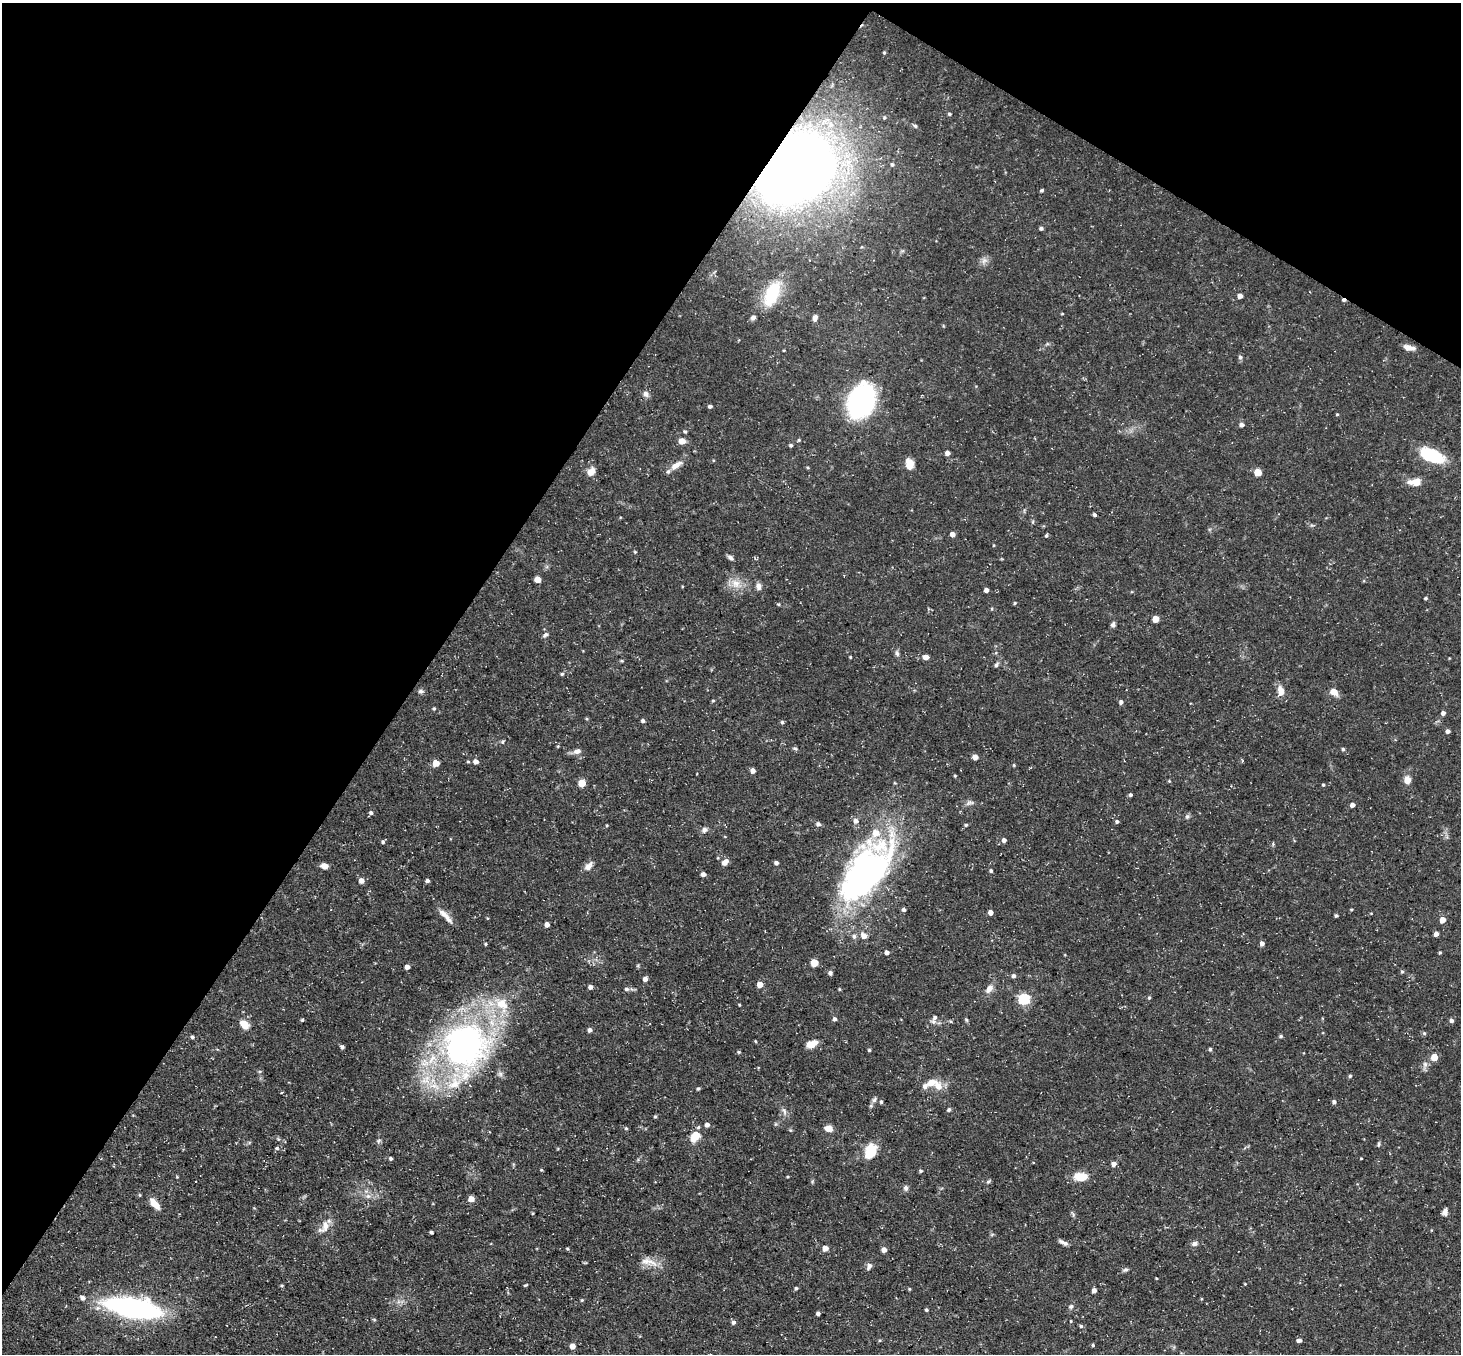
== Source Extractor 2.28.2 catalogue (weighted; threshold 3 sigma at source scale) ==
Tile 2 of 4 x 4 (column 2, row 1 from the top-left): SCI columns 1459-2917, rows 4344-5695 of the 5834 x 5843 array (HDU 1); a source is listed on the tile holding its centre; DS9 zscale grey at full resolution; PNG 1463 x 1356 px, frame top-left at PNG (2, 3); no overlay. Shown black and unused: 34% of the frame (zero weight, under 3 of 5 exposures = <1% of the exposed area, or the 3 px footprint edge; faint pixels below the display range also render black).
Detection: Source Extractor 2.28.2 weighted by HDU 2 'WHT'; one run over the whole footprint, this tile lists its part. Background 0.0791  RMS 0.0042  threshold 0.0187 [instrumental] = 3 sigma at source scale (4.5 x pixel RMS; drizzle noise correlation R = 1.50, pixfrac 1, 0.05/0.05 arcsec/px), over >= 5 px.
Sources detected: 215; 1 inside a brighter object's white glare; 1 cosmic-ray / hot-pixel residue — not listed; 5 inside a brighter listed object's ellipse — not listed separately; the other 208 listed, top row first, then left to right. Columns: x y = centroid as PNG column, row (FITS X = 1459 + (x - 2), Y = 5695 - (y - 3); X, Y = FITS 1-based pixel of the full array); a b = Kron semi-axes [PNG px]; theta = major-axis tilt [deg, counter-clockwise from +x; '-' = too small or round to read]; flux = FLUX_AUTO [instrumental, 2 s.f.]
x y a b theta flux
884 53 4 4 - 0.49
949 114 4 4 - 0.6
892 164 4 3 - 0.56
795 169 46 34 26 770
1042 190 4 3 - 0.66
1041 228 5 4 - 0.82
984 261 9 6 68 1.7
772 294 33 16 66 16
1240 296 4 4 - 2.3
1062 314 4 3 - 0.34
753 317 7 5 26 1.1
815 318 7 5 75 1.7
1409 348 13 6 -13 2.6
784 350 4 2 - 0.32
1240 357 5 5 - 0.96
646 394 8 7 - 1.6
861 401 20 15 68 130
710 406 5 4 - 0.88
1337 414 4 3 - 0.4
1242 425 5 5 - 1.3
685 431 5 3 - 0.47
799 440 4 4 - 0.49
682 441 6 5 - 3.8
791 445 5 4 - 0.74
947 453 5 4 - 1.7
1431 455 21 10 -18 29
908 462 12 8 -48 3.3
676 465 20 7 33 3.6
591 472 12 8 55 2.8
1258 472 5 5 - 10
1416 482 11 6 5 6.7
1094 515 4 3 - 1
952 534 4 4 - 2.7
1046 535 4 3 - 0.62
635 552 5 3 - 0.41
730 558 8 5 -41 1.2
538 579 5 4 - 5.4
736 583 13 11 -24 4.7
759 586 10 7 -84 1.6
986 590 4 4 - 1.9
1425 598 4 4 - 0.55
1015 603 4 4 - 0.44
779 604 5 4 - 0.49
1155 619 5 4 - 6.6
1113 624 7 5 82 1.1
545 635 8 5 36 0.98
897 653 9 5 -74 1.1
850 657 3 3 - 0.42
926 657 5 4 - 3.1
996 665 6 5 - 0.8
562 674 4 4 - 0.6
421 691 7 6 - 1
1280 691 14 9 -80 3.2
1334 692 10 7 -31 3.3
713 701 5 3 - 0.41
1121 702 5 4 - 1.1
434 709 4 4 - 0.5
1443 713 4 4 - 1.5
587 719 5 3 - 0.43
643 721 5 4 - 0.72
782 722 5 4 - 0.66
1448 731 4 4 - 1.5
503 742 6 4 -90 0.54
1343 749 4 4 - 0.65
577 751 10 7 12 2
975 757 4 4 - 3.9
476 761 5 5 - 2
468 762 4 4 - 0.47
436 763 5 5 - 5.1
1014 765 4 4 - 0.41
753 771 4 4 - 2.4
955 776 3 3 - 0.43
1407 780 6 6 - 4.4
1169 781 4 4 - 0.37
582 783 5 5 - 11
1323 785 4 3 - 0.44
1130 795 4 4 - 0.8
970 803 11 4 13 1.2
1352 805 4 4 - 2
371 813 5 5 - 0.97
1187 816 6 5 - 0.84
856 821 7 6 - 1.8
1117 821 5 4 - 0.74
818 824 6 5 - 1.3
607 825 4 3 - 0.38
966 825 4 4 - 0.55
704 830 8 7 - 1.3
1004 840 5 5 - 1.5
383 842 5 5 - 0.69
725 862 8 6 41 2.2
776 863 4 4 - 1.2
324 866 7 5 -11 2.7
588 866 13 7 52 2.4
991 871 4 4 - 0.7
703 874 4 4 - 1.6
863 875 79 39 47 120
361 880 5 4 - 2.9
427 881 4 4 - 1
904 910 4 4 - 1.2
990 912 4 4 - 2.4
442 913 19 8 -41 3.4
1336 916 4 3 - 0.66
1442 920 5 4 - 4.4
547 925 4 4 - 2.4
1436 934 4 4 - 1.7
854 936 7 6 - 1
864 936 6 5 - 3.2
1262 943 4 4 - 1.6
485 944 4 3 - 0.43
887 952 4 4 - 1.8
1440 953 4 3 - 0.47
814 963 5 5 - 12
407 967 4 4 - 2.1
1402 971 5 4 - 0.54
830 973 5 4 - 1.2
1013 976 5 5 - 1.1
645 979 4 4 - 1.8
760 984 5 4 - 4.1
590 987 4 4 - 1.5
626 989 6 5 - 0.97
839 989 4 3 - 0.42
989 989 12 7 51 2.8
1149 997 4 4 - 0.51
1024 999 5 5 - 51
502 1004 22 15 -49 10
739 1005 3 3 - 0.37
935 1017 9 6 48 1.6
834 1019 5 4 - 1.1
302 1020 4 4 - 0.47
967 1020 6 4 -70 0.53
1451 1021 5 5 - 1.1
244 1024 11 7 -48 4.9
590 1030 4 4 - 1.5
1424 1033 5 5 - 0.63
1281 1036 5 4 - 0.67
192 1037 4 4 - 0.71
755 1041 5 3 - 0.34
811 1044 10 6 22 5.5
464 1045 40 38 32 140
342 1047 5 4 - 0.95
1210 1049 4 4 - 0.68
869 1050 4 4 - 0.55
738 1052 5 4 - 0.48
1434 1057 5 4 - 7
1350 1076 5 4 - 0.61
455 1084 22 15 39 12
925 1086 8 7 - 1.5
938 1086 12 9 -50 4.2
698 1089 5 4 - 0.56
282 1092 3 2 - 0.41
874 1100 7 5 61 1
881 1102 4 4 - 0.63
1334 1102 5 4 - 0.99
949 1109 5 4 - 0.67
784 1111 10 5 -69 1.3
655 1117 5 3 - 0.44
707 1125 4 4 - 1.7
626 1128 4 4 - 0.52
829 1129 9 6 -14 3
695 1137 15 10 51 5.3
378 1141 6 4 71 0.69
1379 1144 6 4 83 0.61
277 1148 5 4 - 0.73
870 1151 11 8 68 16
391 1158 4 4 - 0.82
1361 1158 3 2 - 0.29
1114 1164 4 4 - 2.3
541 1170 5 3 - 0.36
921 1171 5 4 - 0.59
1080 1176 15 9 -2 7.5
788 1177 4 3 - 0.38
988 1181 8 4 33 0.62
906 1188 8 6 82 1.1
368 1196 7 7 - 1.6
471 1199 5 4 - 4.4
154 1203 13 6 -50 5.4
1445 1212 7 6 - 1.6
533 1213 5 3 - 0.42
324 1227 20 10 50 4.2
431 1232 3 3 - 0.73
1062 1242 10 6 -30 1.4
1195 1244 8 6 8 1.4
825 1248 5 5 - 2.9
567 1249 4 3 - 0.49
884 1250 4 4 - 2.3
649 1262 29 9 -15 4.9
869 1266 9 7 71 1.5
1125 1270 8 5 18 0.83
1156 1278 4 2 - 0.29
1245 1284 3 3 - 0.33
282 1285 4 3 - 0.48
526 1285 6 3 26 0.42
796 1288 4 4 - 0.6
909 1289 4 3 - 0.44
1094 1290 4 4 - 2.3
83 1298 6 5 - 1.6
582 1300 4 3 - 0.4
1071 1306 7 6 - 0.97
133 1308 37 12 -10 130
926 1310 4 3 - 0.63
818 1313 4 4 - 1.3
374 1320 6 4 -2 0.44
733 1322 6 5 - 0.95
1081 1326 4 4 - 0.65
880 1340 5 3 - 0.43
1299 1340 5 4 - 1.2
1093 1345 4 4 - 0.54
572 1346 4 4 - 3.9
Overlapping masked pixels (flux is a lower limit): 1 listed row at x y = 795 169